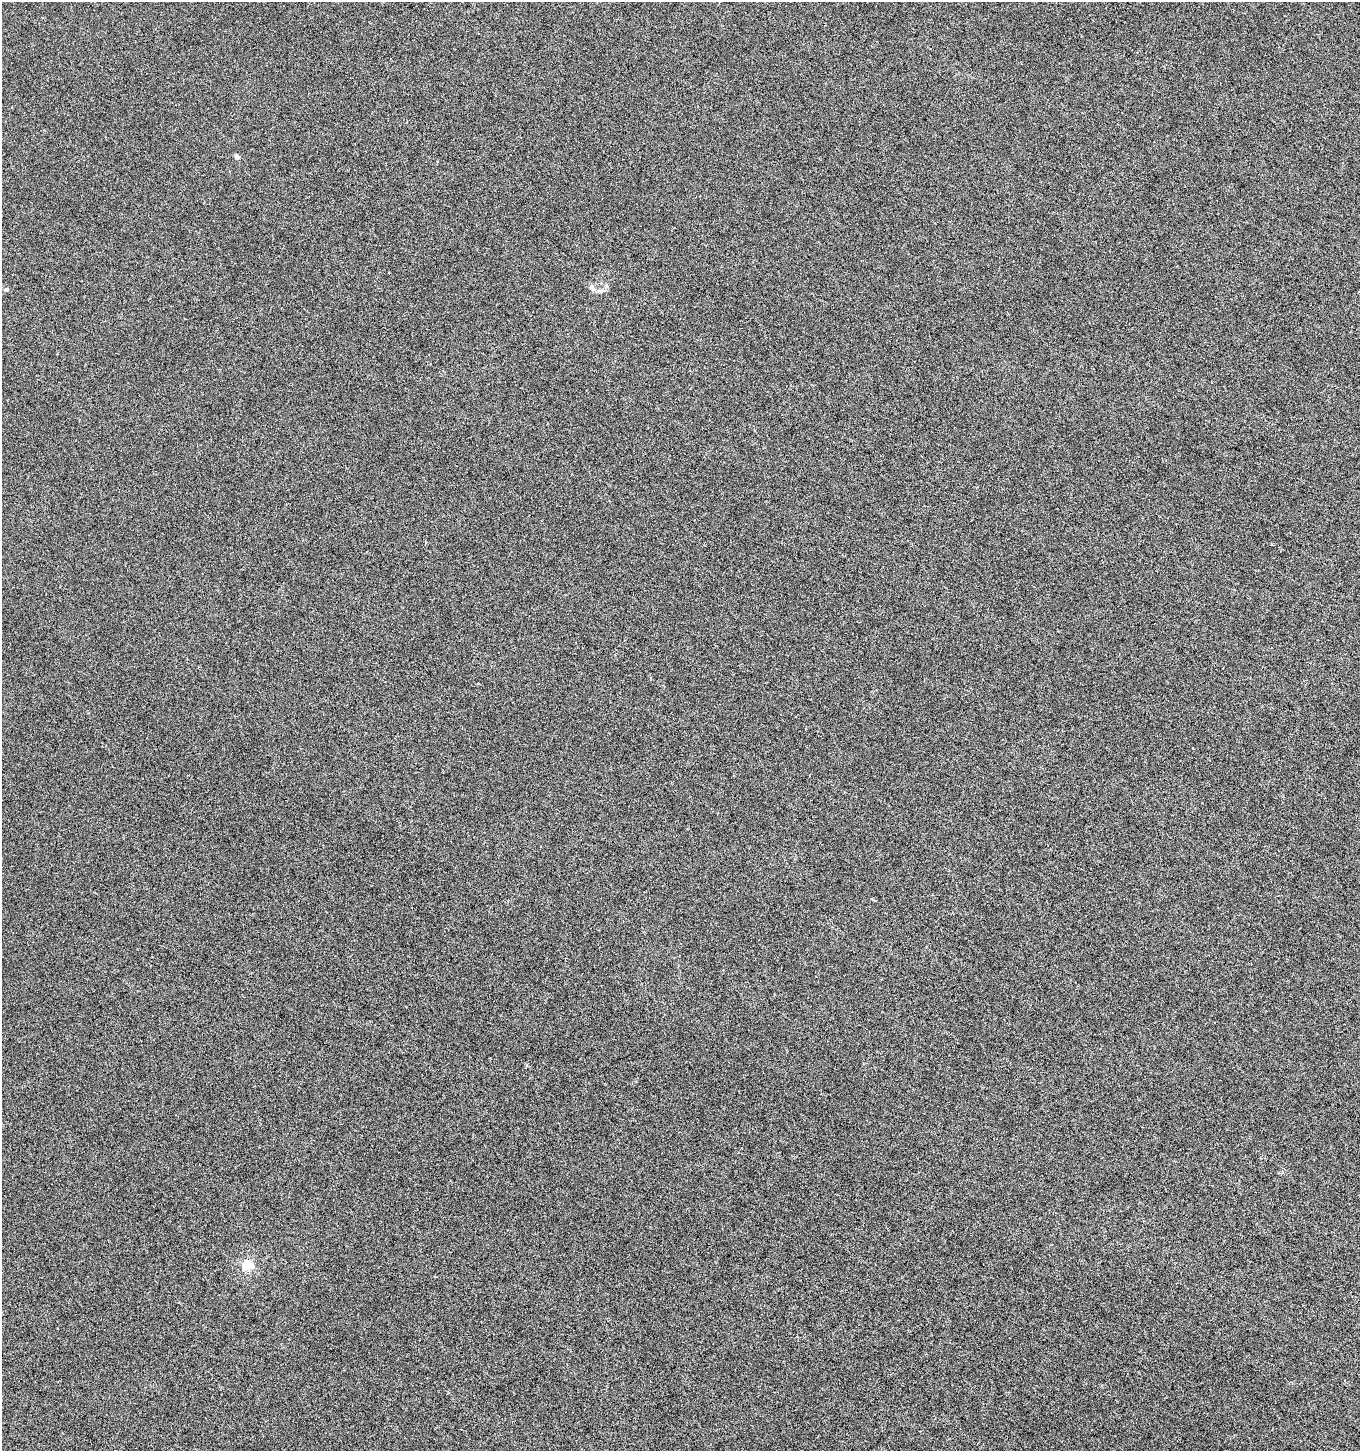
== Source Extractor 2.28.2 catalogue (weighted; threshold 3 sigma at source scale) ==
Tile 6 of 4 x 4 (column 2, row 2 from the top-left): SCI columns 1559-2916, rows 2905-4353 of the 5893 x 5803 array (HDU 1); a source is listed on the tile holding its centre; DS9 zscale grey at full resolution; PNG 1362 x 1453 px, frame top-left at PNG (2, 2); no overlay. Shown black and unused: <1% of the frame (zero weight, under 3 of 6 exposures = <1% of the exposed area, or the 3 px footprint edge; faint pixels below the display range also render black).
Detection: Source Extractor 2.28.2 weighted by HDU 2 'WHT'; one run over the whole footprint, this tile lists its part. Background 1.27e-04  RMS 0.0022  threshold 0.0089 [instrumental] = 3 sigma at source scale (4.09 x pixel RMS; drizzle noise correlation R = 1.36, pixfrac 0.8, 0.0396/0.0396 arcsec/px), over >= 5 px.
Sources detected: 4; all 4 listed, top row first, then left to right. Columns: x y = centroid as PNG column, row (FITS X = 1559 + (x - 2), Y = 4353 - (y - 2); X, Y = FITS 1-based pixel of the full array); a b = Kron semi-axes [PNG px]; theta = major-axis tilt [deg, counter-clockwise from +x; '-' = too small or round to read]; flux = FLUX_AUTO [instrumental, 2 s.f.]
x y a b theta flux
237 157 5 4 - 0.75
592 287 8 6 -66 0.6
6 289 5 5 - 0.3
247 1265 5 5 - 10